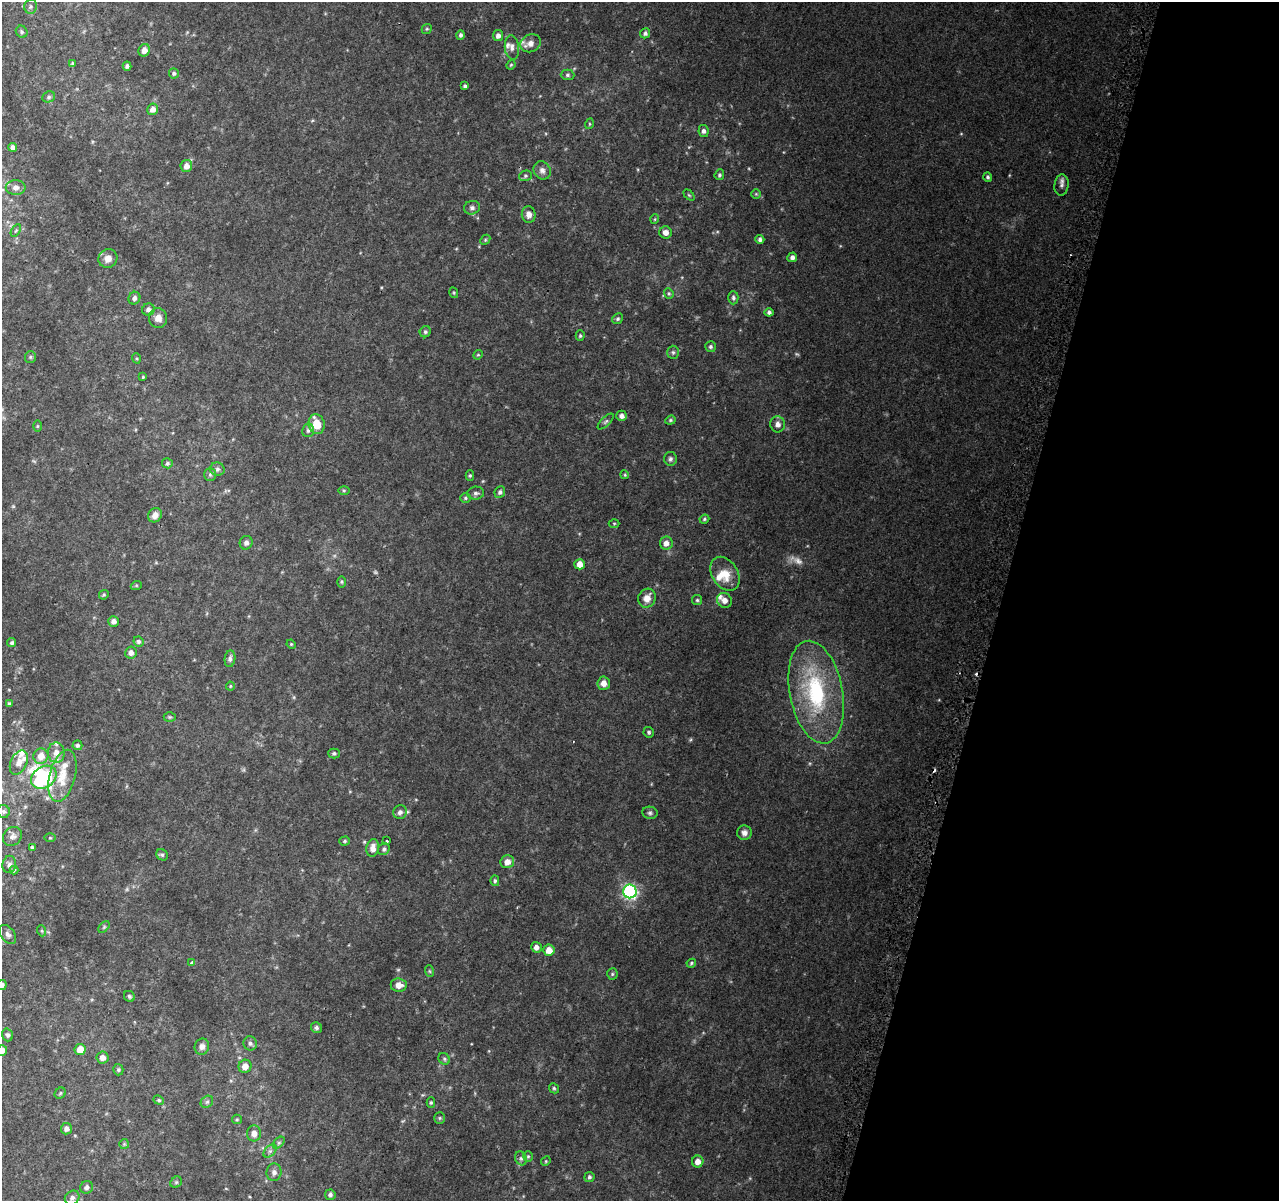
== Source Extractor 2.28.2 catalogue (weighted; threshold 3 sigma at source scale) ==
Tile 8 of 4 x 4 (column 4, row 2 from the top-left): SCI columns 3876-5152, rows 2664-3862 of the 5195 x 5393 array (HDU 1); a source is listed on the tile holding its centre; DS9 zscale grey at full resolution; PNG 1281 x 1203 px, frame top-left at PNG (2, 2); each listed source drawn as its Kron ellipse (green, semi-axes under 4 px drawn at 4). Shown black and unused: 22% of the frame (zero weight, under 2 of 3 exposures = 3% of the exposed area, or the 3 px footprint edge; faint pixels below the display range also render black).
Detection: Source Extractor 2.28.2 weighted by HDU 2 'WHT'; one run over the whole footprint, this tile lists its part. Background 0.0639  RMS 0.0082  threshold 0.0369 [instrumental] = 3 sigma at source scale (4.5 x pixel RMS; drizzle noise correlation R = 1.50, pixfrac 1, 0.0396/0.0396 arcsec/px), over >= 5 px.
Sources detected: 180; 4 too faint to see at this stretch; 1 inside a brighter object's white glare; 2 cosmic-ray / hot-pixel residue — neither listed nor drawn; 9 inside a brighter listed object's ellipse — not listed separately; the other 164 listed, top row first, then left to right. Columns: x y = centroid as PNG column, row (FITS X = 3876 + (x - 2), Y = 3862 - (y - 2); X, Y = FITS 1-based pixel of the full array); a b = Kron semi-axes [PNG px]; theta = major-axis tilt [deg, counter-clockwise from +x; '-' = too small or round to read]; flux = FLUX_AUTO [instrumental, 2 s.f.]
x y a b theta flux
31 7 7 6 - 1.9
427 29 5 4 - 0.96
22 32 6 5 - 1.5
645 33 5 4 - 1.9
460 35 5 4 - 1.7
498 36 5 5 - 3.1
530 43 10 8 25 5.2
512 47 12 7 -83 3.7
144 50 6 5 - 5
72 64 4 3 - 1.1
511 65 5 4 - 0.79
127 66 4 4 - 1.9
174 73 5 5 - 1.5
567 75 7 5 -1 1.4
465 86 3 3 - 1.4
49 97 7 5 22 1.4
153 109 6 5 - 4.4
589 124 5 3 - 0.74
703 131 6 5 - 2.3
12 147 4 4 - 2.7
186 166 6 5 - 4.7
542 170 9 8 - 3.4
719 175 5 4 - 1.4
525 176 7 5 15 1.4
988 177 5 4 - 1.4
1062 185 11 7 83 3
16 187 10 7 -1 3.7
756 194 5 4 - 0.97
689 195 6 4 -44 0.92
472 208 8 6 14 2.2
529 214 8 7 - 4.4
655 219 5 3 - 0.67
16 230 7 4 58 1
666 232 6 6 - 4.2
760 239 4 4 - 1.9
485 240 6 4 47 1
792 257 5 4 - 2.6
108 258 10 9 - 5.6
454 293 5 3 - 0.78
669 293 5 4 - 1
134 298 6 5 - 2.4
733 298 7 5 -89 1.6
148 310 6 6 - 3
769 312 4 4 - 1.7
158 318 10 9 - 5
617 319 6 5 - 1.4
425 332 6 5 - 1.4
580 336 5 4 - 1.1
710 347 5 5 - 1.5
673 352 7 5 -88 1.7
478 355 5 4 - 0.97
30 357 6 5 - 1.2
136 358 5 3 - 0.95
143 377 3 3 - 0.79
621 416 5 5 - 2.9
670 420 5 4 - 1.1
606 421 10 4 45 1.7
317 424 10 8 -77 15
778 424 8 7 - 4.1
37 426 5 3 - 0.81
308 430 7 6 - 1.8
670 459 7 6 - 1.9
167 463 5 5 - 1.5
217 469 7 6 - 1.9
210 474 6 5 - 1.5
470 475 5 4 - 1
625 475 4 3 - 0.72
344 490 5 4 - 0.86
500 492 6 5 - 1.9
476 493 8 6 6 2.1
465 498 5 4 - 1.1
155 515 7 6 - 4.5
704 519 5 4 - 1.1
614 523 5 3 - 0.77
246 543 7 6 - 2.6
666 543 6 6 - 4.1
580 564 5 5 - 6.1
725 574 18 13 -57 12
342 582 6 4 -90 0.93
136 586 5 3 - 0.86
104 595 5 4 - 0.98
647 598 10 8 63 6.7
697 600 5 5 - 1.2
724 600 8 7 - 4.6
113 621 5 5 - 3.7
138 642 5 5 - 1.6
12 643 5 4 - 1.4
291 644 4 3 - 0.75
131 653 6 5 - 3.4
230 659 8 5 84 2.1
604 683 6 6 - 5.1
230 686 4 4 - 0.79
816 692 52 26 -79 81
9 704 3 3 - 1
170 717 6 5 - 1.1
649 732 5 5 - 1.3
77 745 5 5 - 1.5
56 753 10 8 -86 5.1
334 753 5 5 - 1.4
41 756 8 7 - 6.8
19 763 13 8 66 5.3
62 776 27 13 76 16
44 777 14 10 34 69
4 811 6 6 - 1.8
400 812 7 6 - 2.8
650 813 8 6 -11 1.8
744 833 7 7 - 3.7
12 836 10 8 45 3.6
50 838 5 3 - 0.71
345 841 5 4 - 1.1
386 841 3 3 - 2.3
32 847 3 3 - 3.4
373 848 9 6 81 5
384 849 6 5 - 1.8
162 855 6 5 - 1.5
507 862 7 6 - 6.4
9 864 9 6 79 2.9
14 870 4 4 - 1.6
495 881 5 4 - 1.3
630 891 7 6 - 160
104 927 7 4 46 1.2
42 931 5 3 - 0.94
8 934 11 7 -55 2.7
536 947 5 5 - 3.4
549 950 5 5 - 7.9
191 963 4 3 - 2.6
691 963 5 4 - 1.1
429 971 6 3 -70 0.92
612 974 5 5 - 1.2
2 985 5 4 - 2.3
399 985 8 6 -5 5.3
129 996 6 5 - 1.4
316 1028 6 5 - 1.8
8 1035 6 5 - 1.9
250 1043 7 6 - 2.2
202 1047 8 7 - 3.6
2 1050 5 5 - 4.7
80 1050 5 5 - 11
103 1057 6 6 - 4.2
444 1059 6 5 - 1.5
245 1066 7 6 - 5.9
118 1070 6 5 - 1.1
554 1088 5 4 - 1.2
60 1093 6 5 - 1.2
159 1100 5 4 - 1.1
207 1102 7 5 43 1.7
431 1103 5 4 - 1
440 1118 6 5 - 1.2
237 1119 5 4 - 0.9
66 1129 6 5 - 3.1
254 1133 8 7 - 5
279 1143 7 4 45 1.4
124 1144 5 5 - 0.99
270 1151 8 5 44 1.9
528 1156 5 4 - 1.1
521 1158 7 5 -67 2
546 1161 5 4 - 0.79
698 1161 6 5 - 5.5
274 1172 8 7 - 3.2
589 1177 5 5 - 1.5
176 1182 6 5 - 1.2
87 1187 6 6 - 2.4
330 1195 5 5 - 1.9
72 1198 8 6 41 2.8
Isophote crosses this tile's border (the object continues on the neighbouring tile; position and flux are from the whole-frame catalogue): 2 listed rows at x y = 2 985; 2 1050